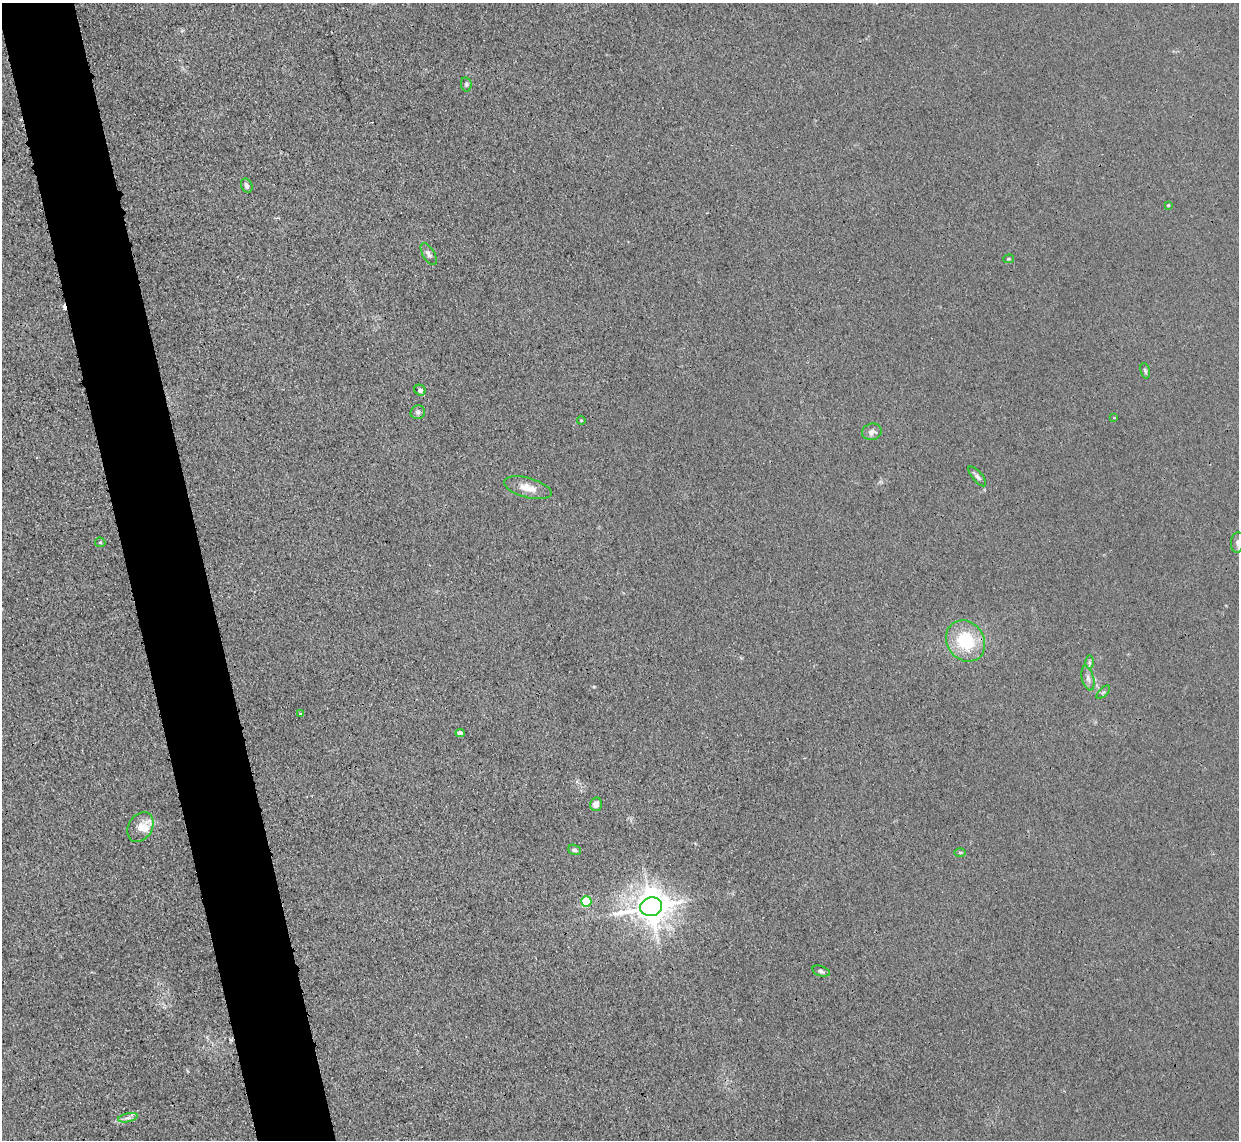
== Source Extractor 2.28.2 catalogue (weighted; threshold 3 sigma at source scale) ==
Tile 11 of 4 x 4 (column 3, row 3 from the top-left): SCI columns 2502-3738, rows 1293-2430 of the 5002 x 4979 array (HDU 1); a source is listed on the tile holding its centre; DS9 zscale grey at full resolution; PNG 1241 x 1142 px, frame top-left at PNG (2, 3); each listed source drawn as its Kron ellipse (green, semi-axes under 4 px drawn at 4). Shown black and unused: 6% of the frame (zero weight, under 3 of 4 exposures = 3% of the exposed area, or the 3 px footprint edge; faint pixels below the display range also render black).
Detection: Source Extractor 2.28.2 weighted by HDU 2 'WHT'; one run over the whole footprint, this tile lists its part. Background 0.0232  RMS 0.004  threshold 0.018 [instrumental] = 3 sigma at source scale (4.5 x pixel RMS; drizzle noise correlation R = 1.50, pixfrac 1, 0.05/0.05 arcsec/px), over >= 5 px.
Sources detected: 32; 1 cosmic-ray / hot-pixel residue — neither listed nor drawn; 2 inside a brighter listed object's ellipse — not listed separately; the other 29 listed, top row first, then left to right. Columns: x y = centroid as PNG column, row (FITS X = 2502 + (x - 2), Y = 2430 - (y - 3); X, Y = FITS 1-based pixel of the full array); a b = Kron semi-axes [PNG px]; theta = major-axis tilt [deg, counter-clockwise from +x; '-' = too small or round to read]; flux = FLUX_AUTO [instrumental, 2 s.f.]
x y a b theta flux
466 84 7 5 -78 0.84
247 186 7 5 -67 1.6
1168 205 4 4 - 0.35
429 254 12 6 -59 1.5
1009 259 5 4 - 0.47
1145 371 8 4 -76 0.78
420 390 6 5 - 1.1
418 412 7 7 - 1.1
1114 418 2 2 - 0.36
581 420 4 4 - 0.42
872 432 10 8 13 1.8
977 476 12 5 -49 1.4
528 488 24 10 -15 5.5
100 542 5 4 - 0.57
1237 542 10 6 84 1.4
966 641 22 18 -54 21
1089 662 7 4 -89 0.81
1088 678 12 6 -75 1.8
1103 692 8 3 44 0.62
300 714 3 3 - 0.74
460 733 4 4 - 2.9
596 804 6 6 - 2.4
140 827 16 12 58 4.7
574 850 6 5 - 1.1
960 852 6 4 0 0.47
586 901 5 5 - 26
651 907 11 9 13 890
821 971 9 5 -18 1
128 1118 10 4 13 1.3
Isophote crosses this tile's border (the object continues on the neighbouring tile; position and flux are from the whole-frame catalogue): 1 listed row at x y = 1237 542